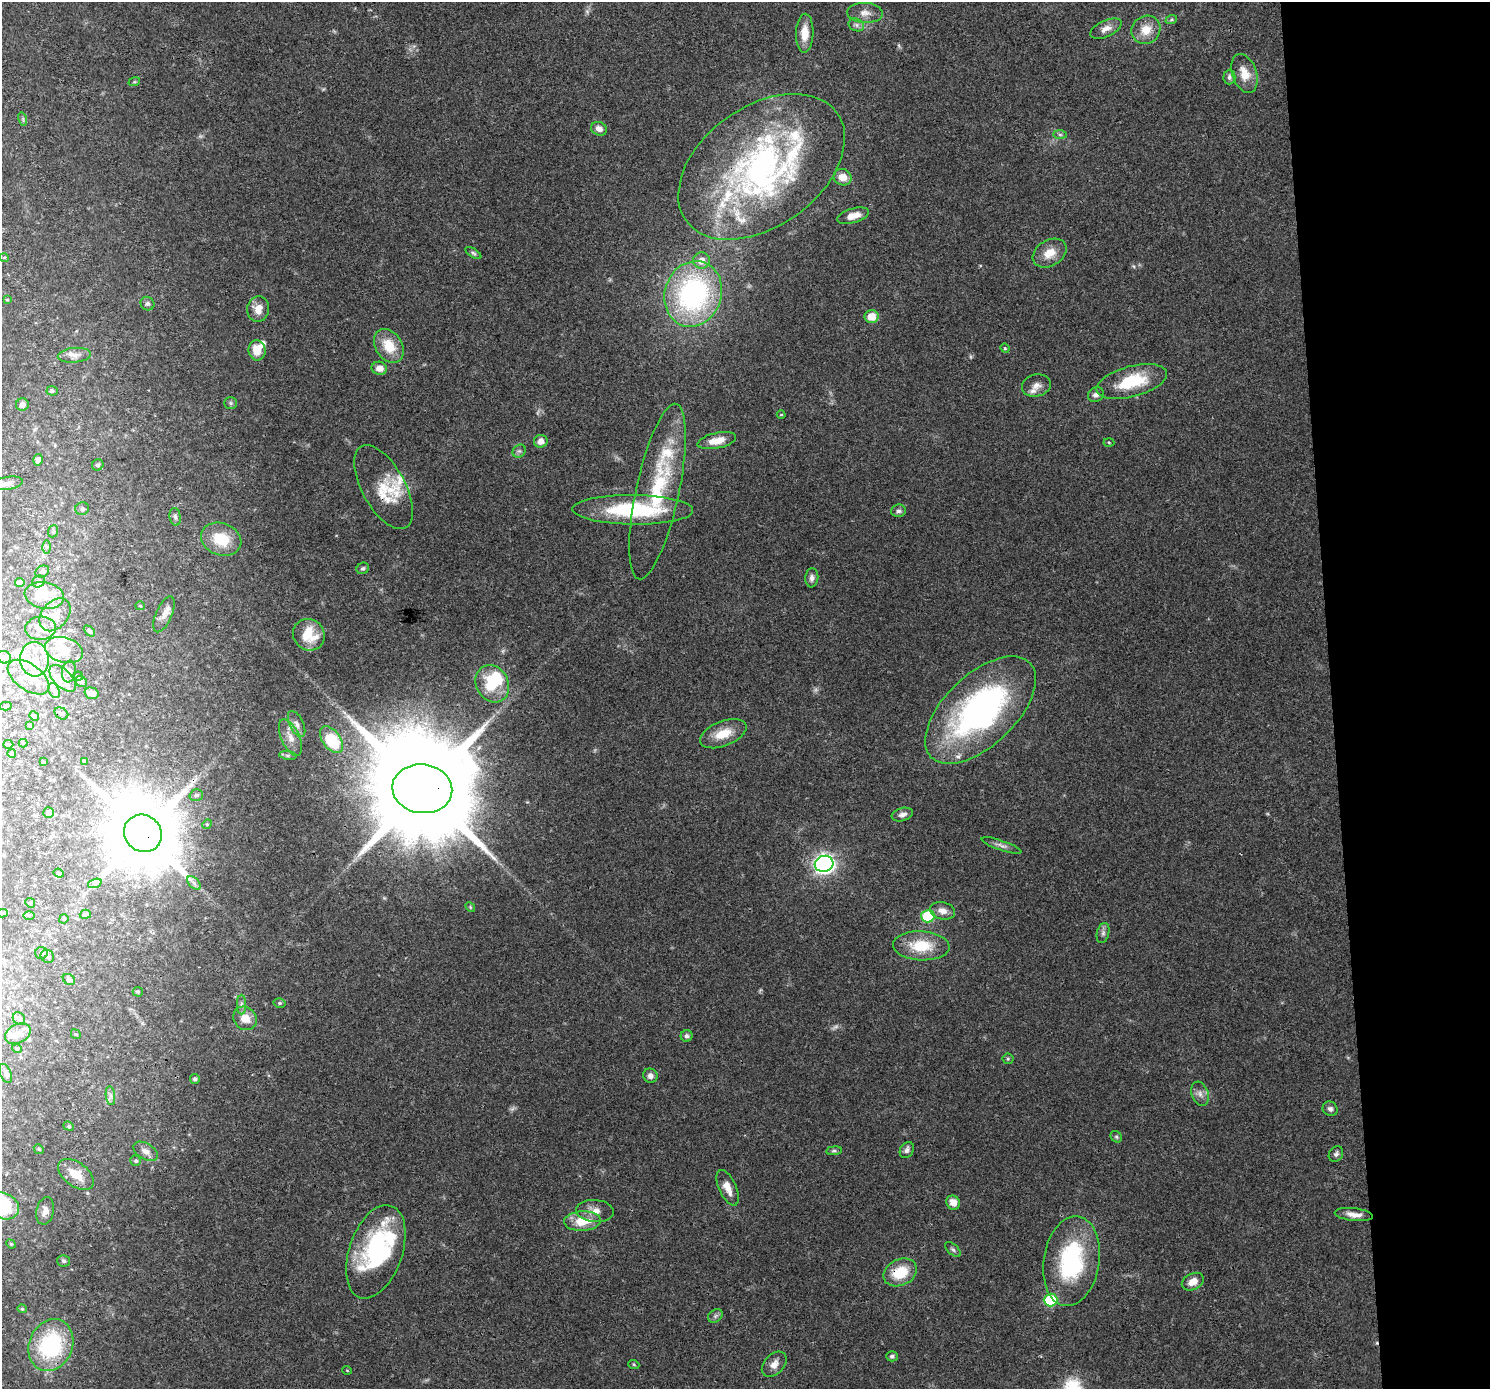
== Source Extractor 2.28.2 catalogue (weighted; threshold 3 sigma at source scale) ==
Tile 6 of 3 x 3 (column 3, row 2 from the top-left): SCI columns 2977-4464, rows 1428-2814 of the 4464 x 4205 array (HDU 1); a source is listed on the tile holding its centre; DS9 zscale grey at full resolution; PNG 1492 x 1391 px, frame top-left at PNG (2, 2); each listed source drawn as its Kron ellipse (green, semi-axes under 4 px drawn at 4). Shown black and unused: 11% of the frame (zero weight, under 3 of 4 exposures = <1% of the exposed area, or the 3 px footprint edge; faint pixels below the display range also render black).
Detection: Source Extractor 2.28.2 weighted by HDU 2 'WHT'; one run over the whole footprint, this tile lists its part. Background 0.0497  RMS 0.0039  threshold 0.0177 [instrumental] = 3 sigma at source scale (4.5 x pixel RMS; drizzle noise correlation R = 1.50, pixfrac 1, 0.0396/0.0396 arcsec/px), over >= 5 px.
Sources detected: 200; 5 too faint to see at this stretch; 9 inside a brighter object's white glare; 1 cosmic-ray / hot-pixel residue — neither listed nor drawn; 24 inside a brighter listed object's ellipse — not listed separately; the other 161 listed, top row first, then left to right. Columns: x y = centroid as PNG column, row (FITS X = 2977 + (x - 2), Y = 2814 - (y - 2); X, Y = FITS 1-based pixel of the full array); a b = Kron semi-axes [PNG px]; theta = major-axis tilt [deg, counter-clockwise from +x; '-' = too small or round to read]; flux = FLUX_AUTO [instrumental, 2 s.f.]
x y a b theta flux
865 13 18 10 -3 3.5
1171 20 6 4 19 0.59
856 25 8 6 -23 1.5
1106 29 17 8 24 3
1146 30 15 13 38 6.3
805 33 19 8 88 5.8
1245 74 20 12 -71 6.1
1229 77 7 6 - 1.1
134 82 6 4 18 0.5
23 119 6 4 -73 0.65
599 129 8 6 -24 2.6
1060 135 7 4 -1 0.86
761 167 93 60 36 130
842 177 9 8 - 4.3
853 216 16 7 15 4.6
473 253 9 4 -32 0.78
1050 253 18 13 31 6.1
4 257 5 3 - 0.33
701 260 8 8 - 3.9
693 294 33 28 71 82
7 300 3 3 - 0.38
147 304 7 6 - 1
258 309 13 11 84 4.4
872 316 7 6 - 5.9
389 346 18 13 -57 9.3
1005 348 5 4 - 0.44
257 350 10 8 -83 6.3
74 355 16 7 5 2.9
379 368 7 6 - 3.3
1132 381 36 15 15 20
1036 385 14 11 13 2.8
52 391 5 4 - 0.98
1096 395 8 7 - 1.7
231 403 6 5 - 0.79
22 405 6 6 - 1.6
781 415 4 3 - 0.31
541 441 7 6 - 2.8
717 441 20 7 12 5.5
1109 442 5 3 - 0.43
519 451 7 6 - 1
38 460 6 5 - 2
98 465 6 5 - 0.86
8 483 15 6 9 1.9
383 487 46 21 -61 13
657 492 89 21 78 37
82 509 7 6 - 1.1
633 510 60 15 -1 39
898 511 7 6 - 1.1
175 517 9 5 -81 1.1
53 531 6 5 - 0.63
221 539 21 16 -19 12
46 547 6 4 -89 0.7
363 568 6 5 - 0.76
42 572 7 5 28 1
812 578 9 6 84 1.6
38 581 6 5 - 1.2
20 583 4 4 - 2.5
44 595 20 13 -10 9.6
140 606 5 4 - 0.48
164 614 19 8 66 2.7
55 615 18 13 49 5
40 628 15 11 5 4.6
89 631 6 4 -47 0.78
309 635 16 15 - 8.8
64 650 19 12 -16 8.6
4 657 7 6 - 1.6
34 659 17 14 -84 7.2
69 671 11 6 83 2.1
78 676 5 4 - 0.49
29 677 24 13 -35 7.5
63 678 16 9 -44 3.9
81 681 6 5 - 0.84
492 684 19 16 -62 17
54 691 8 5 -63 1.1
92 693 7 5 -16 2.8
6 706 6 4 -1 0.65
980 710 68 35 43 110
61 713 7 5 -32 0.84
34 716 5 4 - 0.49
297 724 14 7 -64 2.3
29 725 3 3 - 0.36
723 734 24 12 21 7.9
290 738 19 9 -66 4.4
331 739 15 9 -53 20
23 743 4 4 - 0.37
8 744 5 3 - 0.45
12 754 4 4 - 0.88
288 755 9 4 -8 0.91
84 761 4 4 - 0.46
43 762 3 2 - 0.46
422 789 30 24 -8 13000
196 795 7 5 17 1.1
48 813 5 5 - 2
902 815 11 6 17 1.7
207 824 5 4 - 0.45
143 833 19 18 - 4300
1001 845 21 5 -19 1.8
824 864 9 8 - 210
59 873 5 4 - 0.47
95 883 7 4 19 0.86
194 883 8 5 -46 1.2
30 903 5 4 - 0.47
470 907 5 4 - 0.53
942 911 13 8 -13 3.3
2 913 5 4 - 0.67
85 914 5 4 - 0.87
29 915 6 4 0 0.71
928 916 7 6 - 22
64 919 5 4 - 0.43
1103 933 10 6 76 1.3
921 946 28 14 -3 14
42 953 6 6 - 1
47 956 7 6 - 0.95
69 979 6 5 - 1.1
138 992 5 5 - 0.46
280 1003 6 5 - 0.78
241 1005 10 4 -90 1.2
245 1018 12 11 - 5
19 1019 7 5 -50 1.5
18 1034 13 9 26 3.7
76 1034 5 4 - 0.46
687 1036 6 5 - 1.1
17 1049 5 3 - 0.37
1008 1059 5 5 - 0.58
6 1073 10 5 -67 1.2
650 1076 7 7 - 1.9
195 1079 5 4 - 1
1200 1094 12 8 -70 2.2
110 1096 9 4 -82 1.1
1330 1109 8 7 - 1.3
69 1126 5 4 - 0.52
1116 1137 6 5 - 0.71
39 1149 5 4 - 0.5
907 1150 8 6 59 1.5
146 1151 13 8 -32 2.2
834 1151 7 4 8 0.67
1336 1154 8 6 58 1.2
136 1161 5 5 - 0.68
76 1174 20 12 -37 7.2
728 1188 19 8 -66 4.3
953 1203 7 6 - 4
3 1206 17 12 -24 17
45 1211 14 8 79 2.8
595 1211 19 11 -4 4.3
1354 1214 19 6 -7 3.2
582 1221 18 9 3 9.4
11 1244 5 4 - 0.43
953 1249 9 5 -42 0.92
376 1252 48 26 71 46
63 1261 6 5 - 0.84
1071 1261 45 28 81 46
900 1272 17 13 25 12
1193 1282 11 8 27 4.1
1050 1300 7 6 - 20
22 1309 4 4 - 0.43
715 1316 8 6 36 1.1
51 1345 27 22 67 41
892 1356 6 5 - 1.1
774 1364 15 10 47 3.2
634 1365 5 3 - 0.39
347 1370 5 3 - 0.28
Overlapping masked pixels (flux is a lower limit): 6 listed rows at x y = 761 167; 383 487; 422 789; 143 833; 76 1174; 900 1272
Isophote crosses this tile's border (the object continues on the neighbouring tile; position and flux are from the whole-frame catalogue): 2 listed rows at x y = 2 913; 3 1206
Unlisted compact peaks at least as high as the median listed source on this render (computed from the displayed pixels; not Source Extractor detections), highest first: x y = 899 46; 1134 266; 323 89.